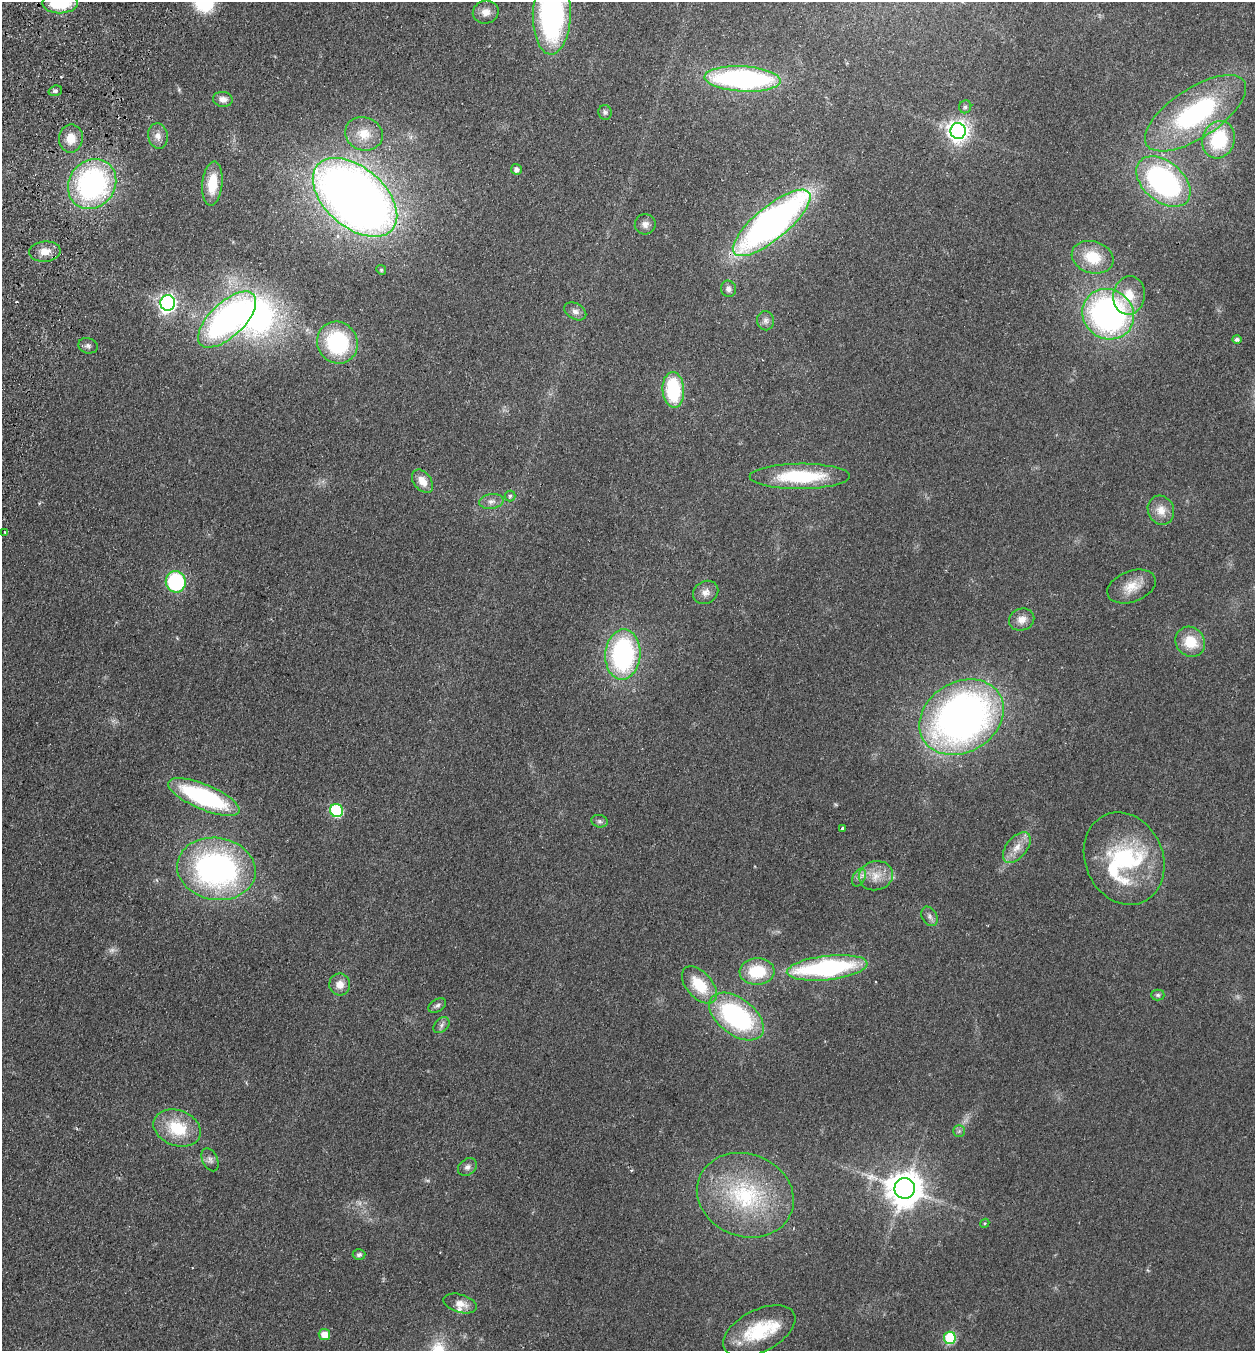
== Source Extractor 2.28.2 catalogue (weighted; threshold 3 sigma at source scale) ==
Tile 11 of 4 x 4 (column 3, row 3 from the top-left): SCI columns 2696-3948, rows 1372-2720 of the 5519 x 5440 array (HDU 1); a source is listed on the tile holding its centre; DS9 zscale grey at full resolution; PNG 1257 x 1353 px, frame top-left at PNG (2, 2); each listed source drawn as its Kron ellipse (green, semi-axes under 4 px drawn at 4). Shown black and unused: <1% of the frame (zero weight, under 2 of 3 exposures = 3% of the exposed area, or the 3 px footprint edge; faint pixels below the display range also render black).
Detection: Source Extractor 2.28.2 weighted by HDU 2 'WHT'; one run over the whole footprint, this tile lists its part. Background 0.0925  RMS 0.0083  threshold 0.0372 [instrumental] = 3 sigma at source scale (4.5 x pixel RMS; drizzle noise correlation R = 1.50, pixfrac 1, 0.05/0.05 arcsec/px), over >= 5 px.
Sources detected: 85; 2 too faint to see at this stretch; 2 inside a brighter object's white glare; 1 cosmic-ray / hot-pixel residue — neither listed nor drawn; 2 inside a brighter listed object's ellipse — not listed separately; the other 78 listed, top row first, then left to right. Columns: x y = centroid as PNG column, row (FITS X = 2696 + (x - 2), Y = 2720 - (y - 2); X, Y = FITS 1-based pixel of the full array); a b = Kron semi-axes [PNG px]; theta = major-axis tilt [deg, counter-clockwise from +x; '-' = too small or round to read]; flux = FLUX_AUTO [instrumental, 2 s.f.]
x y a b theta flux
60 3 18 10 0 37
486 12 13 11 14 6.8
552 14 40 19 89 180
743 79 38 12 -3 190
55 91 7 5 19 1.8
223 99 10 7 -9 5.1
965 107 6 6 - 1.9
605 112 7 6 - 1.9
1196 113 58 25 33 130
958 131 8 7 - 510
364 134 19 16 -20 15
158 136 13 10 -77 5.8
71 138 14 12 81 11
1218 140 19 16 69 47
516 169 5 5 - 3.2
1163 182 31 20 -40 170
92 184 26 23 51 170
212 184 22 10 84 22
355 197 49 29 -41 880
772 223 48 16 39 380
645 224 10 10 - 4.6
45 252 16 10 4 8.3
1093 257 21 16 -18 24
381 270 5 4 - 1.2
728 289 8 7 - 3.5
1129 295 19 16 81 17
168 303 8 7 - 290
575 311 12 8 -29 4.2
1108 314 26 24 -37 230
227 320 36 17 44 240
766 321 9 8 - 3.5
1237 339 4 4 - 2.1
337 343 21 19 -59 72
88 346 10 7 -16 2.8
673 390 18 11 -86 54
800 476 50 12 0 59
422 481 13 8 -52 9
510 496 5 5 - 1.5
491 501 12 7 7 4.2
1161 510 15 13 -66 9.6
5 532 3 2 - 1.1
176 582 10 10 - 73
1132 587 25 15 20 14
706 592 13 11 31 5.8
1022 620 13 11 21 7
1190 642 16 14 -48 21
623 654 25 17 86 130
961 717 44 35 31 420
204 797 38 12 -23 110
336 810 7 6 - 74
599 821 8 6 -16 2
842 829 3 3 - 3.4
1017 847 18 10 52 9.7
1124 859 47 39 -66 85
216 869 39 31 -9 220
876 876 17 14 14 13
859 878 9 6 63 3.2
929 916 10 7 -60 3.2
827 968 40 12 6 130
757 971 17 13 2 33
340 984 11 10 - 7.6
699 985 22 12 -48 28
1158 995 6 5 - 1.6
437 1006 10 6 33 2.3
736 1016 31 18 -37 120
441 1025 9 6 43 2.6
177 1128 24 17 -20 34
959 1131 6 5 - 1.6
210 1160 12 7 -63 3.5
467 1167 10 8 38 3.3
905 1188 10 10 - 1700
745 1195 49 41 -21 92
985 1223 5 3 - 0.78
359 1254 6 5 - 1.9
460 1303 17 9 -16 7.5
759 1331 39 21 27 43
324 1335 6 5 - 10
950 1338 6 6 - 55
Overlapping masked pixels (flux is a lower limit): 1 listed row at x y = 355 197
Isophote crosses this tile's border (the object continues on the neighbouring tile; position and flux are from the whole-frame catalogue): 2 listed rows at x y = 60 3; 552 14